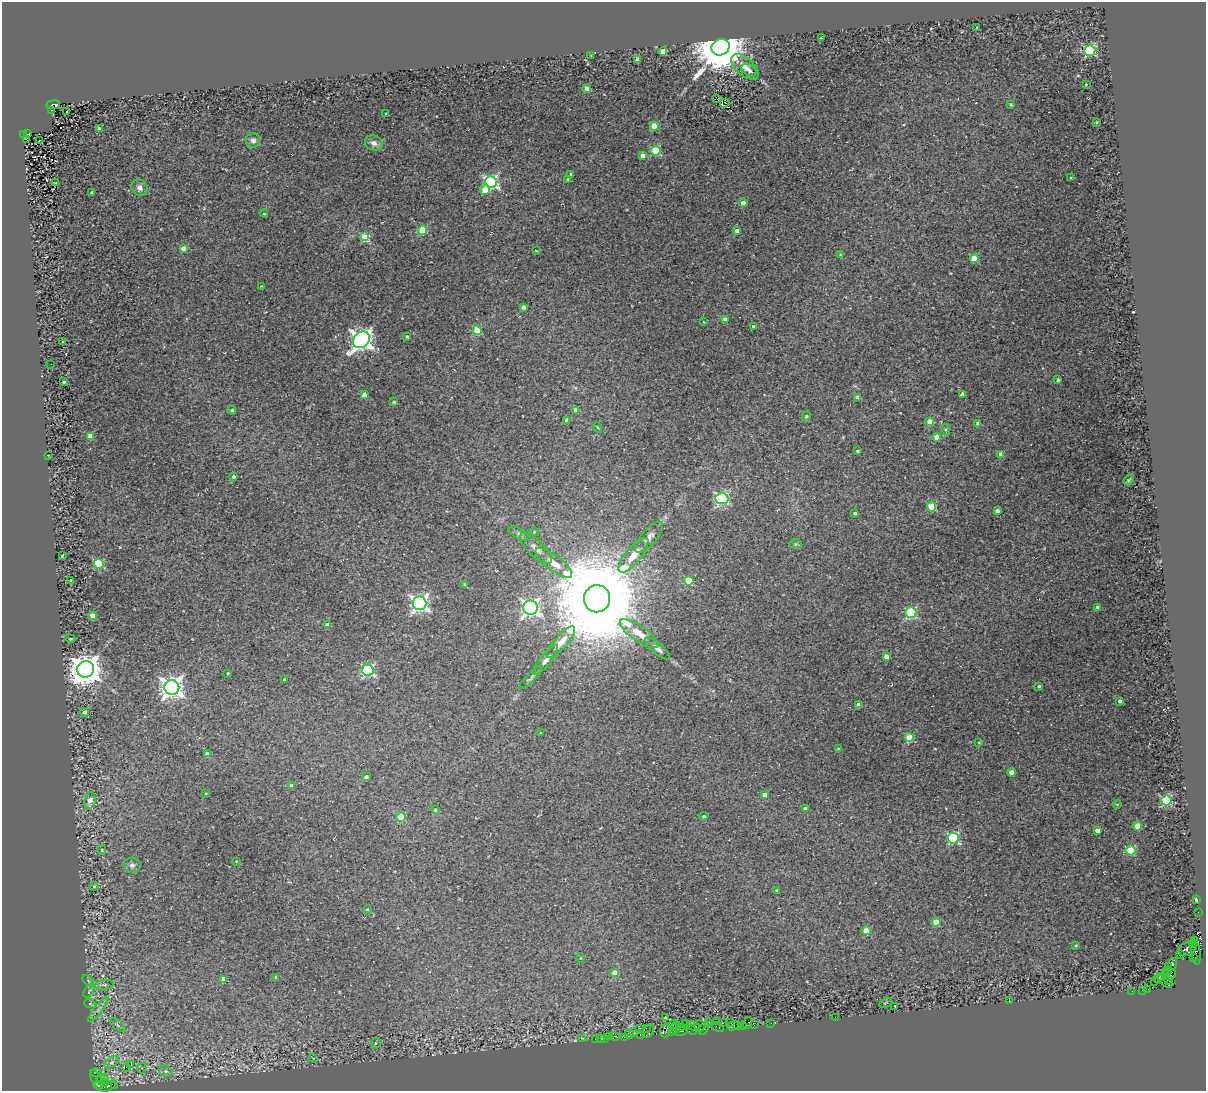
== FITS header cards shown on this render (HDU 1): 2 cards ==
NAXIS1  =                 1204
NAXIS2  =                 1089

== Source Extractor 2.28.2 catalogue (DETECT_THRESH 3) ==
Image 1204 x 1089 px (HDU 1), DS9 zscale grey, 1 PNG px = 1 image px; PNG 1208 x 1093 px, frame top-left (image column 1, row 1089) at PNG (2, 2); each listed source drawn as its Kron ellipse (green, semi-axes under 4 px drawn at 4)
Background 0.053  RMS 0.017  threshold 0.0525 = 3 sigma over >= 5 px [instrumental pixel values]
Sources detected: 234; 2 with non-positive FLUX_AUTO (blend fragments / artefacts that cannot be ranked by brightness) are neither listed nor drawn; the other 232 listed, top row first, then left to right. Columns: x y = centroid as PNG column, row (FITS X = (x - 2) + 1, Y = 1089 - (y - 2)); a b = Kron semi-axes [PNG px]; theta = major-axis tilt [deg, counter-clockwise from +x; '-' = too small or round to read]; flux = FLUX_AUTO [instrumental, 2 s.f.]
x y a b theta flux
977 27 2 2 - 0.63
821 38 4 2 - 1.1
721 47 9 8 - 8300
1090 51 5 5 - 130
663 52 4 4 - 20
591 55 3 2 - 1.1
637 59 4 4 - 7.5
745 67 16 8 -41 9.3
749 70 8 5 -34 3.6
1086 84 2 2 - 0.79
587 88 4 4 - 6.1
717 99 3 2 - 3.5
725 103 5 3 - 6.7
53 105 7 4 6 270
1011 105 3 3 - 1.9
52 110 3 2 - 21
66 111 3 2 - 1.6
386 114 3 2 - 1.1
1096 122 3 2 - 1.4
654 126 4 4 - 24
99 129 3 3 - 3.8
28 134 4 3 - 74
24 135 3 3 - 160
26 139 2 2 - 2.4
253 140 7 7 - 4.9
39 141 2 2 - 0.68
374 143 9 7 -22 5.2
655 151 5 4 - 67
643 155 4 4 - 7.2
571 174 3 2 - 1.4
1070 178 3 2 - 0.83
568 179 3 3 - 1.4
491 182 6 5 - 210
55 183 3 2 - 0.98
139 188 8 7 - 5.8
485 190 5 5 - 18
92 193 3 3 - 2.7
743 203 4 4 - 10
264 213 4 3 - 1.4
422 230 4 4 - 64
737 231 4 3 - 4.7
365 237 4 4 - 50
183 248 4 4 - 10
536 251 3 2 - 0.81
840 255 4 4 - 1
974 259 4 4 - 28
261 286 2 2 - 0.66
523 307 4 3 - 5.8
725 320 4 4 - 6.9
704 322 3 2 - 0.79
754 327 3 3 - 3.4
477 330 4 4 - 44
407 337 3 3 - 2
361 340 9 7 44 800
62 342 3 2 - 0.77
51 364 3 2 - 1
1058 380 3 3 - 2.4
64 382 3 3 - 1.9
962 394 4 4 - 5.3
364 395 4 4 - 8.1
858 397 4 3 - 7.9
394 402 3 3 - 2
232 410 4 4 - 2.4
576 410 4 4 - 9.3
806 417 5 4 - 1.9
566 420 4 4 - 3.7
930 422 4 4 - 23
978 423 4 3 - 4.2
597 427 5 3 - 1
946 430 6 4 -72 1.6
91 436 4 4 - 23
936 437 4 4 - 14
857 451 3 3 - 2
1001 454 4 4 - 12
48 455 3 2 - 0.7
233 476 4 4 - 2.7
1128 480 6 4 28 1.7
722 499 6 5 - 180
931 507 5 4 - 47
997 511 4 3 - 4.8
855 513 3 3 - 2.1
534 532 4 4 - 1.1
519 534 11 5 -31 3.4
649 537 19 7 49 8.2
795 544 6 5 - 1.9
536 548 20 8 -44 10
634 555 21 7 51 17
62 556 3 2 - 1.3
554 563 22 7 -38 16
99 564 5 5 - 88
71 580 3 2 - 1.6
689 581 5 4 - 49
464 584 4 3 - 1.1
597 599 13 13 - 35000
420 603 7 7 - 410
530 608 7 7 - 430
1098 608 4 4 - 5.5
911 613 5 5 - 100
93 616 4 4 - 18
328 625 4 4 - 9.6
639 634 23 7 -35 17
70 639 5 2 - 1.2
561 642 20 6 48 15
658 649 15 5 -41 4.9
886 656 4 4 - 7.4
546 660 18 5 51 6.8
86 669 8 8 - 2300
368 670 6 5 - 170
228 673 3 3 - 1.1
531 677 16 4 45 3.1
284 680 3 3 - 2.4
1039 686 3 3 - 2
172 687 7 7 - 820
1120 701 4 3 - 3.9
859 705 4 4 - 13
84 712 4 4 - 4.4
540 733 3 2 - 0.85
909 737 4 4 - 48
979 742 4 3 - 1.2
838 748 4 3 - 1.3
208 754 4 4 - 11
1012 772 4 4 - 15
366 777 4 3 - 2.7
291 786 4 4 - 5.3
206 793 4 2 - 0.84
765 795 4 4 - 7.2
90 800 8 5 79 9.4
1166 801 5 5 - 96
1117 804 4 4 - 1.2
805 808 4 3 - 4.6
435 810 4 3 - 1.8
704 816 5 3 - 1.8
401 817 5 4 - 49
1137 826 4 4 - 20
1097 830 4 3 - 5.7
953 838 5 5 - 130
102 850 5 4 - 1.3
1131 850 5 5 - 57
236 861 2 2 - 0.87
132 865 8 7 - 4
94 886 4 3 - 1.2
777 890 3 3 - 1.7
1196 900 3 3 - 4
367 909 4 3 - 1.5
1198 912 2 2 - 3.3
936 922 4 4 - 21
866 931 4 4 - 27
1194 940 3 2 - 31
1193 944 4 3 - 31
1076 945 3 3 - 1.2
1187 949 9 6 15 78
1196 953 12 4 -83 95
1181 954 2 2 - 8
1193 957 3 2 - 170
581 958 5 3 - 0.95
1172 964 6 4 74 110
1169 966 3 3 - 63
1167 970 3 2 - 34
614 973 4 4 - 14
1165 974 3 3 - 8
1171 975 6 3 48 7.3
1162 976 3 3 - 18
276 977 3 3 - 2.5
1159 978 5 3 - 18
224 979 4 4 - 9.6
1169 980 3 3 - 72
88 981 7 2 -46 1.1
1154 981 3 2 - 2
1167 983 6 3 -26 56
104 985 10 5 6 3.5
1147 989 4 2 - 7.3
1142 990 2 2 - 0.59
89 991 7 3 58 1.5
1132 991 2 2 - 2.4
1010 1001 3 2 - 2.8
886 1003 7 3 26 1.2
90 1004 6 3 -20 1.6
895 1006 3 2 - 1.2
98 1009 15 4 53 5.3
835 1017 2 2 - 11
665 1018 3 2 - 1.5
709 1022 3 2 - 4.5
716 1022 2 2 - 0.7
730 1022 3 2 - 12
686 1023 4 3 - 15
722 1023 3 2 - 2.2
748 1023 6 2 71 26
771 1023 2 2 - 3.1
118 1025 10 3 -40 2.3
673 1025 4 2 - 3
754 1025 2 2 - 0.38
677 1026 6 3 -79 29
693 1026 7 3 -24 35
699 1026 5 5 - 21
733 1026 6 3 20 15
737 1026 3 3 - 3.4
743 1026 2 2 - 6.6
682 1027 2 2 - 18
718 1027 6 3 -29 12
640 1028 3 2 - 11
646 1028 3 2 - 6.4
704 1028 7 3 60 8.4
673 1030 6 3 62 11
691 1030 6 4 -40 21
648 1031 7 5 56 18
666 1031 7 5 70 41
681 1031 7 3 11 25
634 1033 3 2 - 15
629 1034 5 4 - 5.2
640 1034 3 2 - 5.5
609 1036 3 2 - 2.2
615 1036 5 2 - 2.7
624 1037 3 2 - 13
582 1038 4 2 - 0.88
604 1038 3 3 - 10
595 1039 3 3 - 2.2
600 1039 3 2 - 3.9
376 1043 5 5 - 1.9
313 1058 5 4 - 1.1
112 1062 8 5 32 3.7
131 1065 3 2 - 0.35
126 1067 2 2 - 640
142 1068 5 5 - 2
166 1071 7 5 -19 3.1
96 1072 4 4 - 10
105 1077 4 3 - 4.8
101 1079 6 3 -83 120
96 1080 11 5 -62 68
104 1083 4 3 - 30
98 1085 4 3 - 78
109 1086 8 4 29 9
115 1086 3 2 - 130
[2 non-positive-flux detections neither listed nor drawn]